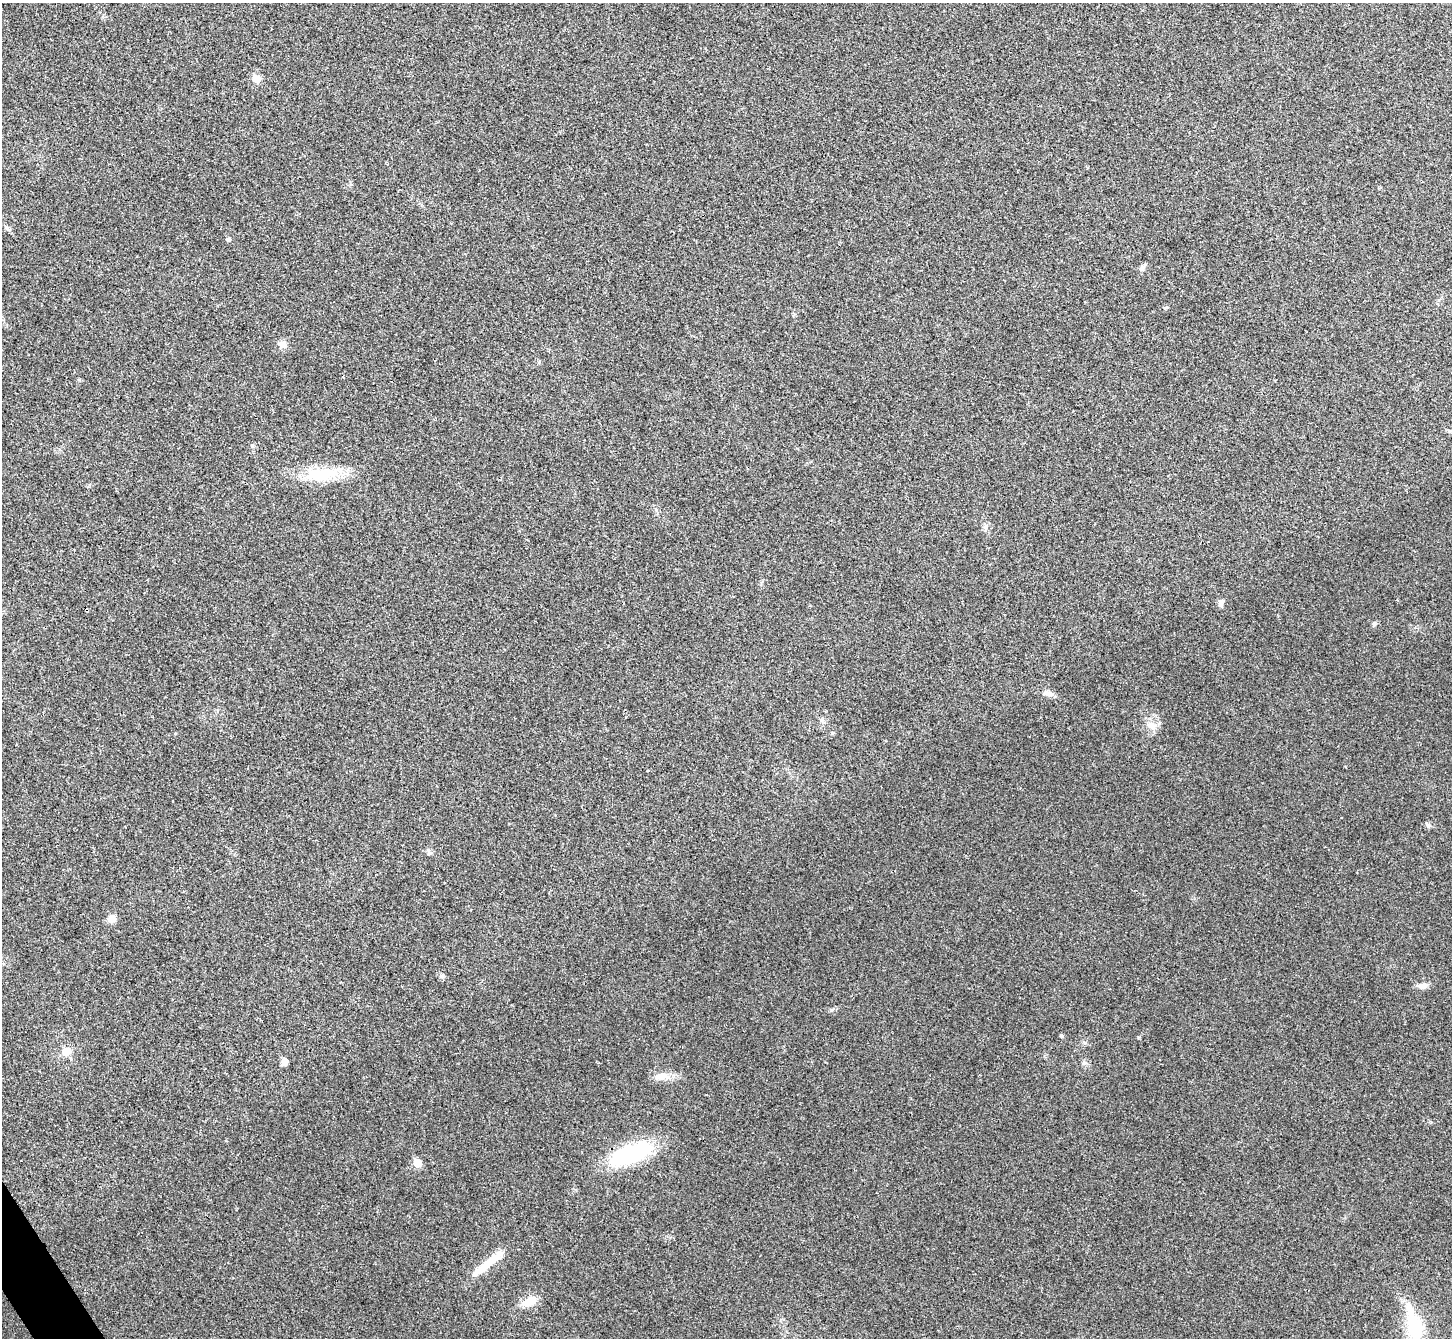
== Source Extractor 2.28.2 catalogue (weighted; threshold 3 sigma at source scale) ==
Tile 7 of 4 x 4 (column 3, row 2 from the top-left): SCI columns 2907-4356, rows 2836-4171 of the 5814 x 5807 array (HDU 1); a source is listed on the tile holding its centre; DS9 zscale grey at full resolution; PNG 1454 x 1340 px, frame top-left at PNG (2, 3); no overlay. Shown black and unused: <1% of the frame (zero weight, under 3 of 4 exposures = <1% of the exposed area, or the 3 px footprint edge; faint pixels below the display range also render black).
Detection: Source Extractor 2.28.2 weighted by HDU 2 'WHT'; one run over the whole footprint, this tile lists its part. Background 0.0326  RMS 0.0062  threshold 0.0279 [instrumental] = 3 sigma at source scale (4.5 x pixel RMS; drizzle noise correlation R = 1.50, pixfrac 1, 0.05/0.05 arcsec/px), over >= 5 px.
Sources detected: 26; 1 inside a brighter listed object's ellipse — not listed separately; the other 25 listed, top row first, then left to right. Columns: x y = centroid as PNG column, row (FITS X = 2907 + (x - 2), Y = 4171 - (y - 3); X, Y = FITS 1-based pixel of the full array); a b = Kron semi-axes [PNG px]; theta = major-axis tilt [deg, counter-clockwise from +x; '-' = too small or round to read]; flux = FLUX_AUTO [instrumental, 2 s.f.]
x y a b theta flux
257 79 6 5 - 11
7 228 10 5 -49 1.7
228 239 5 4 - 1.4
1142 267 9 6 45 1.7
282 344 11 10 - 3.6
252 445 6 4 -19 0.8
321 474 49 16 5 27
1221 603 10 7 78 2.3
1374 624 6 5 - 1.1
1048 693 15 7 -17 3.4
1151 725 15 10 -37 5.3
832 733 5 5 - 0.84
430 852 8 4 -44 1.3
111 919 10 9 - 4.1
442 976 7 6 - 1.6
1423 986 12 7 10 3.6
1061 1036 5 4 - 0.86
66 1051 10 9 - 6.3
285 1061 5 5 - 7.7
662 1076 20 9 10 6.1
631 1154 47 18 22 60
417 1163 6 5 - 13
487 1264 50 8 39 15
529 1302 20 10 20 8.1
1414 1327 30 17 -78 32
Overlapping masked pixels (flux is a lower limit): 1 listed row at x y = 631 1154
Isophote crosses this tile's border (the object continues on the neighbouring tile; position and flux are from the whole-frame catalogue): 1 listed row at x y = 1414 1327
Unlisted compact peaks at least as high as the median listed source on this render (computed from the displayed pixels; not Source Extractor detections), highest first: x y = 831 1010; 1428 825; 1084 1063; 1139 1037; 79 380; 1085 1043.